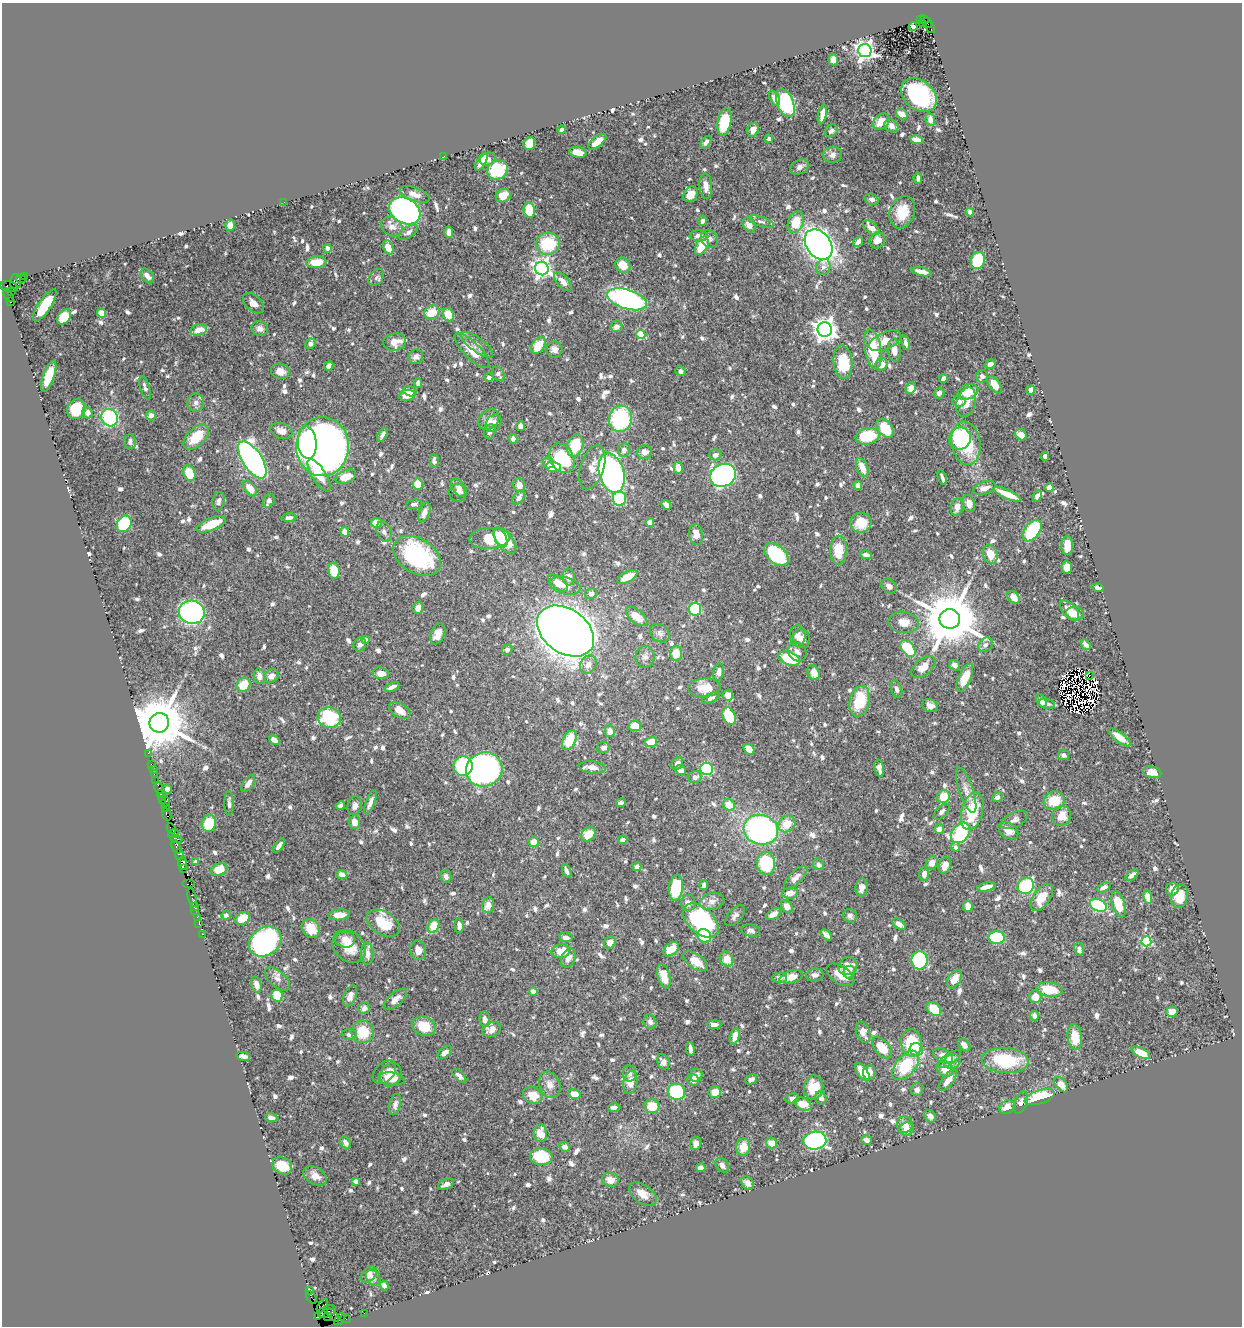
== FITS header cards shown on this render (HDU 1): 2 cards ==
NAXIS1  =                 1240
NAXIS2  =                 1324

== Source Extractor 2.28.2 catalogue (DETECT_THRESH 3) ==
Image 1240 x 1324 px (HDU 1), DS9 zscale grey, 1 PNG px = 1 image px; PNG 1244 x 1328 px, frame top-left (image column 1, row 1324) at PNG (2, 3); each listed source drawn as its Kron ellipse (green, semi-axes under 4 px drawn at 4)
Background 0.797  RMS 0.017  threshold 0.0509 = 3 sigma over >= 5 px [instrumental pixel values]
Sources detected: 919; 9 with non-positive FLUX_AUTO (blend fragments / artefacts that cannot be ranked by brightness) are neither listed nor drawn; of the other 910, the 500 brightest by FLUX_AUTO listed and drawn (410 fainter detections omitted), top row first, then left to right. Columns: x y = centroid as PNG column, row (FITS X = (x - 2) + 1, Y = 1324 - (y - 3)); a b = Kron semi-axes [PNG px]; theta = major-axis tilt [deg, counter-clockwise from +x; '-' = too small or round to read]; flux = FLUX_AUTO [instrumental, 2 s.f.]
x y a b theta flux
920 20 2 2 - 78
926 22 7 3 -47 320
923 23 3 2 - 50
913 27 4 4 - 17
930 27 6 3 -69 140
865 51 7 6 - 660
833 60 5 5 - 8.7
919 95 20 14 -39 140
775 98 8 5 -67 6
785 103 14 8 -68 92
822 114 10 4 77 8.2
902 114 6 5 - 11
930 119 6 5 - 7.3
724 122 14 6 80 45
881 122 9 7 40 15
891 126 7 6 - 5.9
562 130 4 3 - 5.9
753 130 7 5 65 7.2
831 131 7 5 41 4.1
769 139 4 4 - 4.1
917 140 6 4 -12 14
597 142 11 5 39 17
706 142 7 4 54 4.4
529 143 7 5 70 23
578 152 9 5 -10 15
832 155 9 8 - 5.4
444 156 2 2 - 4.2
488 159 8 6 21 6
481 162 10 4 59 16
800 167 10 7 27 5.6
497 170 11 9 23 73
918 178 5 3 - 4
706 186 13 6 -86 9.5
415 194 16 7 -18 8.7
691 194 8 6 53 13
503 196 8 6 26 14
872 199 7 5 -20 5
284 202 2 2 - 7.7
529 210 8 5 -81 32
405 211 16 12 -29 430
902 212 16 12 70 26
970 212 4 4 - 4.6
702 221 5 4 - 4.1
761 221 13 5 -16 4.1
796 222 11 7 66 30
230 225 5 5 - 12
749 225 8 6 -57 9.4
392 227 11 9 -33 8.9
871 228 10 5 -40 9.1
408 232 10 5 33 4.4
449 232 5 4 - 8.4
699 236 9 5 -4 6.9
709 239 9 8 - 5.2
877 240 8 7 - 10
858 242 5 4 - 4
548 244 12 11 - 51
819 244 17 12 -53 720
702 246 10 5 63 37
388 247 7 4 -66 16
327 248 4 4 - 5.9
978 260 8 7 - 57
316 262 10 6 4 18
623 265 8 7 - 16
823 267 8 7 - 5
542 268 7 6 - 520
921 272 10 4 -13 9.3
25 276 3 3 - 88
147 276 8 5 -51 7.5
376 277 9 6 51 3.9
21 279 5 3 - 120
15 282 7 5 89 560
563 282 11 5 -48 8.1
9 286 9 5 -9 330
11 291 3 2 - 370
8 295 7 3 -60 90
627 299 21 9 -17 290
11 302 3 3 - 990
253 303 12 8 -43 8.4
45 305 19 6 56 38
432 312 8 6 33 23
102 313 4 4 - 17
448 315 7 5 -61 21
64 317 8 6 51 25
616 327 6 5 - 6.2
260 329 8 7 - 5.7
199 330 8 5 15 13
825 330 7 7 - 940
641 335 4 4 - 57
885 341 17 8 25 14
395 342 11 8 9 13
905 343 7 4 -75 4
310 344 5 5 - 4.9
477 345 19 7 -37 7.4
538 345 9 6 57 24
554 349 8 8 - 6.8
873 349 20 8 -81 46
894 350 11 6 -84 9.8
472 351 23 8 -45 23
416 357 7 7 - 4.9
843 362 17 9 -86 50
990 364 5 4 - 6.1
881 365 7 5 48 9.8
329 366 5 4 - 6.6
280 371 9 7 -14 8.7
680 371 5 5 - 4.6
498 374 8 5 -55 4.3
49 376 16 5 70 29
982 376 6 6 - 4.1
489 377 4 4 - 5.2
943 379 5 4 - 4.6
418 383 5 4 - 4.6
994 385 10 5 -56 18
145 388 12 5 -72 4.5
911 388 6 5 - 10
1031 390 4 4 - 8.6
410 391 7 5 -17 8.2
968 392 11 7 21 21
939 393 6 5 - 4.4
407 395 8 5 8 13
959 401 6 5 - 5.1
966 402 15 9 73 14
196 403 9 8 - 5.6
77 409 10 9 - 50
87 413 6 5 - 7.4
151 415 5 5 - 6.8
110 418 9 8 - 110
620 419 13 11 75 110
489 420 12 9 47 9.6
493 423 9 7 55 8
520 426 5 4 - 7.2
885 428 10 7 -52 38
281 431 11 7 -20 8.6
490 431 7 6 - 5.3
382 435 7 4 59 4.1
1021 435 6 5 - 8.9
868 436 12 8 13 49
196 437 15 8 45 32
960 438 11 10 - 78
513 439 5 4 - 4.6
130 441 7 5 88 4.7
307 443 16 9 -85 230
966 443 22 14 -81 54
575 446 11 8 73 44
322 447 29 26 88 1000
624 450 7 6 - 5
644 452 7 7 - 7
715 455 6 5 - 6.2
1045 457 4 4 - 3.9
562 458 15 11 -62 68
252 460 21 9 -57 420
434 461 7 4 -84 3.9
548 463 5 5 - 6.1
553 467 7 5 -1 24
592 467 23 11 72 17
862 467 10 5 -67 14
678 468 6 4 -88 9.5
189 473 8 6 -66 28
612 473 20 12 -74 360
319 475 19 7 -58 23
723 475 13 11 27 460
346 477 11 6 24 20
942 478 7 3 -71 4.1
418 484 5 5 - 22
519 485 7 6 - 9.4
858 485 4 4 - 6.4
1049 487 4 4 - 6.9
250 488 9 5 -52 14
459 488 10 6 -53 4.8
984 488 12 6 17 8.3
458 493 9 8 - 6
1007 494 15 4 -24 20
1037 496 6 4 66 5.8
519 498 7 5 52 6.8
619 499 7 6 - 64
218 501 9 6 79 4.2
269 501 7 5 62 5.8
414 504 8 5 7 3.9
969 504 8 6 -76 10
666 505 5 4 - 6.8
957 507 9 6 79 8.1
424 513 10 5 67 6.9
289 518 7 4 5 4
650 522 4 4 - 7.7
376 523 5 5 - 19
861 523 10 10 - 23
124 524 9 7 57 68
211 524 16 6 22 34
1032 531 12 7 53 96
345 532 5 4 - 9.5
384 532 10 7 -67 4.8
696 534 10 7 -80 10
489 538 20 10 4 41
501 538 10 5 -65 15
505 541 15 8 -53 36
1067 546 9 6 88 13
838 550 14 8 89 34
776 554 14 9 -41 97
990 554 9 7 -72 16
866 555 6 4 -11 5.4
417 556 26 17 -32 150
1067 567 6 5 - 9.3
334 571 8 6 -81 25
569 577 8 6 -84 9
627 577 11 5 28 18
558 583 12 6 -38 18
565 586 16 8 -15 12
889 586 8 6 -41 5.6
1098 588 6 3 -14 4.1
591 594 6 5 - 4.8
1013 597 7 5 -45 10
418 608 6 5 - 8.6
695 609 6 6 - 96
1069 611 12 6 -47 15
192 612 13 11 -13 340
1075 614 9 6 -8 10
637 616 13 6 -40 17
950 619 10 10 - 8500
904 622 15 10 -7 12
566 631 31 22 -36 2600
660 633 10 8 -40 5.4
438 634 11 7 67 12
798 636 10 8 -88 7.3
802 638 9 8 - 7.7
365 639 4 4 - 6.1
360 645 7 6 - 4
985 645 8 6 44 4.2
1086 645 6 4 -49 6.5
908 648 9 6 -52 43
507 650 5 5 - 4.1
797 652 10 8 -48 5.7
676 653 7 6 - 19
645 657 11 9 81 5.5
789 658 11 6 -19 54
588 665 10 7 62 8.9
955 665 6 5 - 6.8
923 667 14 8 39 13
719 672 9 5 79 6.6
381 673 8 6 -8 11
814 673 8 5 -63 15
1089 675 3 2 - 74
259 676 8 5 -78 7.5
271 676 8 6 36 7.3
965 678 15 6 66 23
243 685 7 6 - 24
392 687 8 3 24 4.8
704 688 16 9 3 22
896 689 9 5 -73 3.9
728 695 5 5 - 9.9
711 698 9 4 25 4
860 701 15 10 77 46
1041 701 7 4 -61 6.3
1047 704 8 5 -13 4.7
930 706 8 6 -22 6.5
400 710 11 7 -29 14
729 716 9 6 -65 39
329 718 12 10 -16 100
159 723 10 9 - 8600
635 726 6 5 - 23
610 731 6 5 - 11
1120 737 13 5 -37 14
274 740 6 4 -35 6.7
569 740 10 6 64 35
651 742 6 5 - 24
603 748 6 5 - 4.9
749 749 6 4 -45 9.4
148 753 2 2 - 17
1064 755 5 5 - 4.6
677 763 7 5 55 5.1
151 764 2 2 - 34
463 766 10 9 - 86
592 767 13 6 -7 9.6
879 768 8 4 -77 7.5
153 769 2 2 - 17
484 769 18 17 - 440
707 769 6 6 - 70
681 770 5 4 - 8.1
1152 772 9 5 -10 10
154 773 3 3 - 110
695 777 6 6 - 6
156 781 2 2 - 15
248 783 10 5 56 6.3
159 788 6 3 -75 130
167 789 4 4 - 5.8
966 790 24 7 -71 11
160 793 3 3 - 95
943 796 7 6 - 26
161 797 3 3 - 110
997 797 5 4 - 3.8
162 800 2 2 - 100
1054 801 11 9 19 28
166 802 5 2 - 130
370 802 13 4 68 6.8
229 803 12 4 -89 4.1
621 803 4 3 - 3.9
729 805 6 5 - 18
340 806 5 4 - 4.9
355 806 9 7 73 5.2
165 808 3 2 - 69
972 811 19 10 76 50
941 812 10 5 46 4.2
167 814 7 3 -66 160
1061 816 10 9 - 17
1014 820 14 7 26 6.2
354 822 6 5 - 10
209 823 8 7 - 42
787 824 9 8 - 20
171 829 5 3 - 130
939 829 5 5 - 8.9
761 830 17 14 -15 260
1008 831 11 7 -35 9.9
961 833 11 8 50 99
173 834 5 3 - 280
588 834 8 6 44 21
176 839 6 3 -4 180
623 840 4 4 - 4.1
534 842 5 5 - 15
279 846 8 4 52 5.4
176 847 7 3 -67 280
955 847 5 4 - 4.4
179 855 6 4 -87 310
195 862 4 3 - 4.2
182 863 6 4 -82 160
932 863 7 5 60 11
766 864 11 9 -86 69
818 865 6 5 - 4.3
945 865 8 6 69 8.1
637 867 4 4 - 16
184 869 4 2 - 73
219 869 9 6 24 19
567 871 7 3 -67 4.5
924 874 6 5 - 7.3
342 875 6 4 -24 8
1132 875 7 4 37 5.2
446 876 6 5 - 5.6
796 878 15 6 45 6.4
189 884 6 2 0 92
704 885 5 4 - 5.4
1026 886 8 7 - 77
986 887 9 4 12 9.3
1104 887 7 4 28 5.6
676 888 13 7 84 52
862 888 9 6 80 7.3
1172 889 7 6 - 8.6
790 893 8 5 9 10
1179 896 12 8 76 19
192 897 9 3 -76 130
1042 897 15 8 56 22
1148 897 7 4 -78 10
712 901 12 8 14 7.3
688 903 8 7 - 7.9
1118 904 13 6 -71 28
488 905 8 6 81 8.8
1098 905 9 6 -24 100
194 906 4 3 - 110
787 906 7 5 -59 9.3
968 906 5 4 - 13
195 910 2 2 - 63
774 914 8 5 31 7.3
226 915 5 4 - 4.3
339 915 10 5 6 14
735 916 13 6 48 4.9
850 916 7 6 - 3.9
197 917 2 2 - 34
242 918 8 5 33 19
701 920 21 12 -42 170
199 923 3 2 - 70
383 923 18 11 -31 28
899 924 7 4 -36 6.7
433 926 7 5 60 31
459 926 8 4 -86 6.8
311 928 10 8 -55 24
751 931 9 6 -11 4.8
202 934 3 2 - 57
826 935 7 4 -45 5.5
704 936 7 6 - 37
566 937 7 4 -8 5
997 937 8 6 -2 73
345 940 10 8 -5 13
1146 941 5 5 - 100
265 942 17 14 33 270
610 942 6 5 - 9.8
349 946 18 14 -44 23
671 949 9 5 40 20
1079 949 6 4 -81 4.7
418 950 10 8 -83 9.5
561 951 9 7 6 18
367 954 11 6 -90 7
568 958 10 7 62 6.8
727 959 8 6 -55 16
919 960 9 8 - 110
696 961 14 7 -34 16
848 966 10 9 - 14
849 972 6 5 - 4.9
815 975 9 6 9 5
840 975 15 8 -34 14
664 976 13 6 -74 17
791 977 12 6 16 13
780 978 7 5 4 5.5
278 979 15 8 -42 7.4
954 979 10 6 57 13
256 984 8 5 -75 9.3
1049 989 13 7 -7 31
533 991 4 4 - 11
277 995 6 5 - 28
350 996 11 6 68 7.2
1035 997 6 6 - 13
395 999 14 6 42 9.1
364 1008 6 5 - 6.2
934 1009 8 5 -42 34
1172 1012 6 5 - 14
1034 1016 5 4 - 5.8
485 1019 8 5 -84 6
650 1022 7 6 - 4.6
714 1024 7 4 1 4.6
424 1026 12 9 -22 26
492 1029 10 7 21 10
363 1032 11 11 - 29
863 1032 11 6 -69 10
349 1035 7 5 -3 4.3
735 1036 8 4 76 9.3
1075 1037 13 7 -82 23
911 1043 14 10 -84 57
964 1045 7 5 -51 5.6
882 1048 12 7 -48 22
690 1049 7 3 -81 4.8
916 1049 6 6 - 20
445 1052 8 5 40 6.4
1141 1053 10 5 -27 22
243 1056 7 4 -11 5.1
943 1056 10 6 -28 9
949 1059 14 5 33 6.9
1005 1060 23 12 -5 64
952 1061 8 7 - 6.9
663 1062 8 5 -64 5.7
906 1065 17 9 50 71
945 1069 8 7 - 14
384 1072 14 9 46 5
862 1072 10 5 -55 26
869 1072 7 6 - 10
630 1073 8 7 - 4.3
391 1075 12 10 58 16
696 1075 7 6 - 8.7
459 1076 9 4 -46 4.8
392 1079 13 6 -6 12
751 1079 6 4 31 4.2
693 1080 6 5 - 6.6
948 1080 13 5 52 11
630 1082 11 7 77 13
550 1085 14 10 -68 9.5
1061 1085 9 5 -52 13
814 1087 12 9 81 22
917 1090 6 6 - 4.6
677 1092 8 8 - 80
715 1092 6 5 - 14
574 1094 6 4 -16 18
533 1095 10 8 -27 14
1040 1097 15 6 19 49
792 1098 7 5 8 4
821 1098 7 5 -73 4.6
1021 1103 11 6 69 7.1
803 1104 9 6 -27 19
395 1105 11 5 77 5
652 1106 7 7 - 22
614 1107 5 4 - 5.3
1007 1107 8 6 24 12
930 1116 7 5 -54 4.7
271 1118 6 4 -7 5.1
905 1124 8 8 - 11
907 1129 7 6 - 8.1
540 1133 9 6 -88 15
866 1140 5 4 - 6.1
815 1141 11 9 5 290
345 1143 7 4 -63 4.8
771 1143 6 5 - 12
696 1144 7 5 78 7.6
565 1147 5 4 - 5.7
743 1147 9 7 83 16
541 1157 11 8 -6 45
722 1165 8 5 -50 5.6
282 1166 10 8 -28 23
700 1168 5 4 - 6.2
315 1176 13 8 -32 8.6
610 1180 8 7 - 9
355 1181 4 4 - 4.4
747 1183 7 5 -52 8.6
446 1184 8 5 23 5.6
643 1194 15 9 -36 12
369 1275 9 6 47 7.7
373 1277 8 6 -56 4.8
384 1286 5 4 - 5.5
309 1291 3 3 - 26
312 1297 7 3 -51 120
322 1306 7 3 55 190
327 1311 9 5 25 410
364 1313 2 2 - 17
333 1315 8 2 -47 71
317 1317 4 3 - 57
328 1317 2 2 - 20
345 1318 5 4 - 98
340 1319 7 4 53 170
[410 fainter detections neither listed nor drawn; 9 non-positive-flux detections neither listed nor drawn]